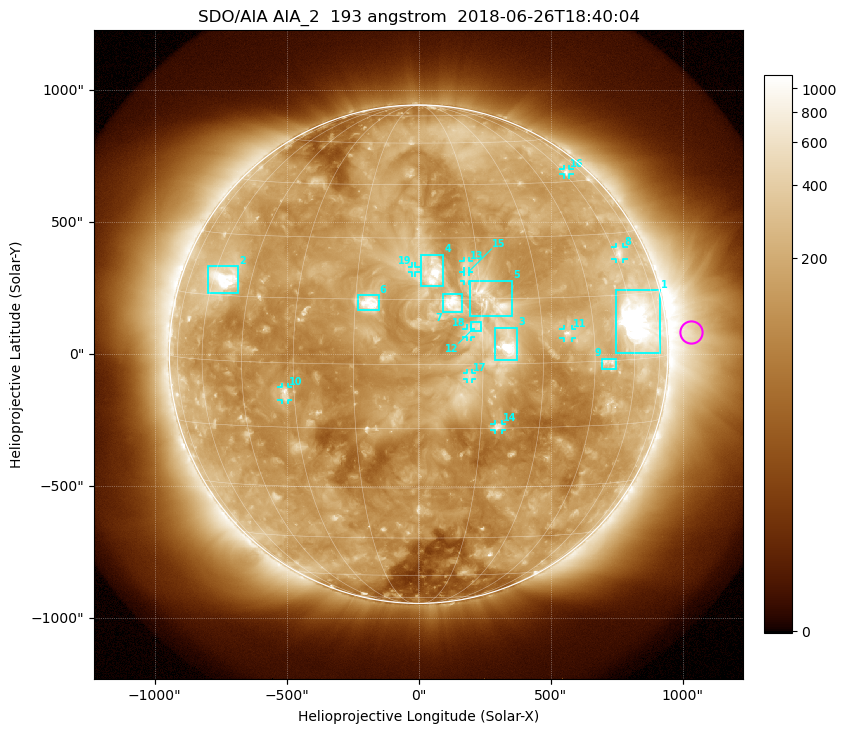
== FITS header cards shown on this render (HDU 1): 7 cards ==
TELESCOP= 'SDO/AIA'
INSTRUME= 'AIA_2'
WAVELNTH=                  193
WAVEUNIT= 'angstrom'
DATE-OBS= '2018-06-26T18:40:04.83'
CTYPE1  = 'HPLN-TAN'
CTYPE2  = 'HPLT-TAN'

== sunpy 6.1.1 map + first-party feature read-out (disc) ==
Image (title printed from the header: SDO/AIA AIA_2  193 angstrom  2018-06-26T18:40:04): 1024 x 1024 px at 2.4 arcsec/px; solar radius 944 arcsec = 393 px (full disc in frame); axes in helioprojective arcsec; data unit not stated in the header (colour bar unlabelled)
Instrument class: DISC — disc imager (sunpy class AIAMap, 193 A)
Bright regions (active regions / flare kernels): reference = the median radial profile (limb darkening/brightening removed); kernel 9 px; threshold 5 sigma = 295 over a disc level ~146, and >= 1.15x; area >= 12 px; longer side >= 9 px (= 22 arcsec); searched inside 0.97 R_sun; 19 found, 19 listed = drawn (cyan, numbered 1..; 10 of them under ~33 arcsec drawn as corner ticks so the feature stays visible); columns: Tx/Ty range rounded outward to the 5 arcsec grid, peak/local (2 s.f.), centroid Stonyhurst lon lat
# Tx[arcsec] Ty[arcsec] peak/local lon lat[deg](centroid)
1 745..915 5..245 22 +63 +9
2 -800..-685 230..335 8.9 -55 +19
3 285..375 -25..100 12 +21 +4
4 10..95 260..380 7.2 +4 +22
5 195..355 145..280 5.8 +18 +15
6 -230..-150 165..225 5.9 -12 +14
7 90..165 160..230 5.1 +8 +14
8 745..775 360..405 4.2 +62 +25
9 695..750 -55..-15 4.1 +50 +0
10 -520..-495 -175..-125 5.6 -32 -7
11 550..580 60..95 5.9 +37 +7
12 195..240 85..120 2.5 +14 +9
13 170..190 310..355 3.8 +12 +23
14 285..315 -285..-265 4.7 +19 -15
15 170..190 275..315 3.2 +12 +20
16 550..570 680..700 3.1 +62 +48
17 185..205 -95..-70 2.6 +12 -3
18 180..200 65..95 2.7 +12 +7
19 -25..-10 310..330 2.7 -1 +22
Off-limb structures (1.02-1.3 R_sun): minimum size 162 px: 3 found; the strongest spans PA ~225..300 deg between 1.02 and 1.3 R_sun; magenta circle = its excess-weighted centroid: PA ~275 deg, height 1.1 R_sun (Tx ~1035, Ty ~85 arcsec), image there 4.2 x the reference